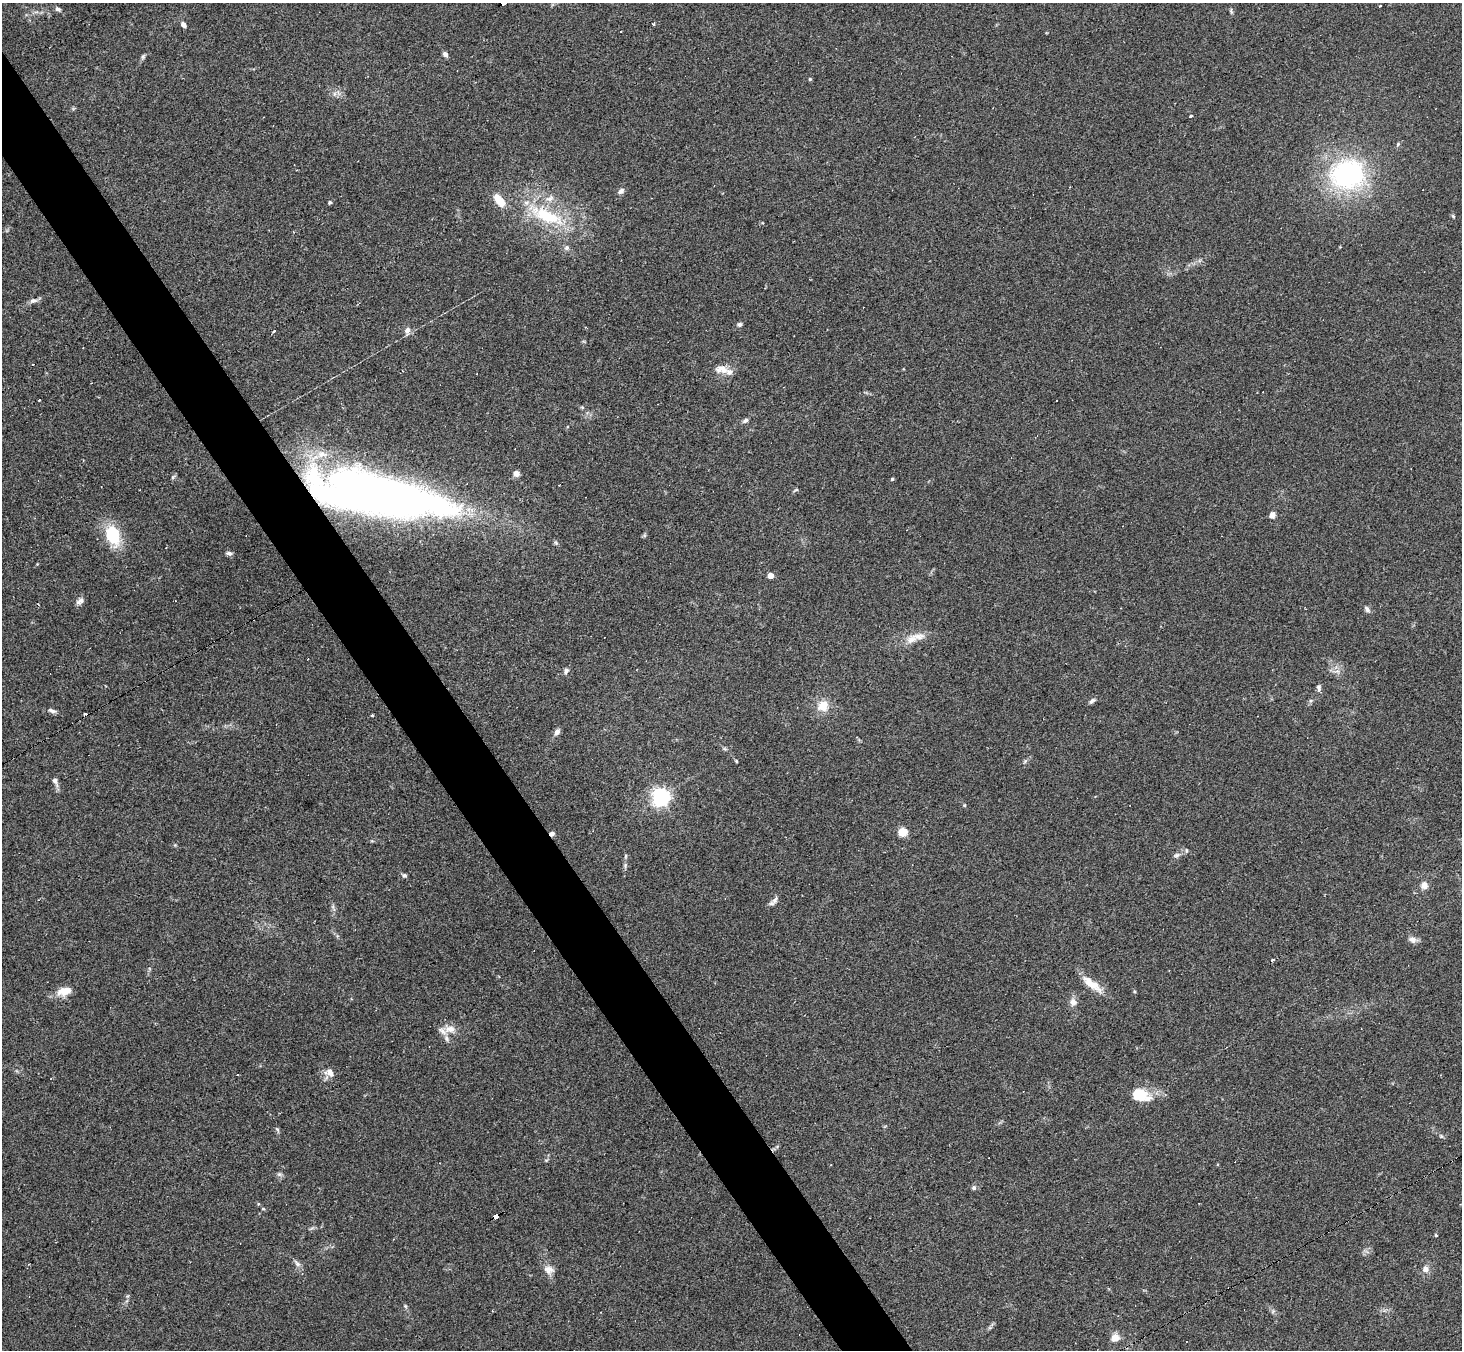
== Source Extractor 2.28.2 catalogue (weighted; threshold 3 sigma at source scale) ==
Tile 11 of 4 x 4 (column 3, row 3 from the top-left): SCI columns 2923-4382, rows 1639-2986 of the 5843 x 5835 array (HDU 1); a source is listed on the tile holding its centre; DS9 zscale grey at full resolution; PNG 1464 x 1352 px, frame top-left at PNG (2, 3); no overlay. Shown black and unused: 5% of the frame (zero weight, under 2 of 3 exposures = <1% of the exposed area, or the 3 px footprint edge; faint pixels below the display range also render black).
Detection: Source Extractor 2.28.2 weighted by HDU 2 'WHT'; one run over the whole footprint, this tile lists its part. Background 0.101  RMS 0.0084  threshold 0.0379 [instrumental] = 3 sigma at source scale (4.5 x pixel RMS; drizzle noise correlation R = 1.50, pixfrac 1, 0.05/0.05 arcsec/px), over >= 5 px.
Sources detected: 92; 1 inside a brighter object's white glare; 9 cosmic-ray / hot-pixel residue — not listed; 6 inside a brighter listed object's ellipse — not listed separately; the other 76 listed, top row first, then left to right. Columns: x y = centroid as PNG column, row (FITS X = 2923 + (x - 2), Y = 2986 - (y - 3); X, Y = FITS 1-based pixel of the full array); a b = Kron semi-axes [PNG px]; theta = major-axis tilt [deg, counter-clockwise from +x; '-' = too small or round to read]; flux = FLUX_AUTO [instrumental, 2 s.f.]
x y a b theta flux
58 9 8 6 -23 2.1
1231 10 8 4 -89 1.8
654 24 5 3 - 1.1
183 25 7 5 -53 3.3
445 54 7 5 -57 2.6
143 57 8 5 63 1.6
810 79 4 4 - 0.95
1191 116 3 3 - 18
1398 144 5 4 - 1.1
1347 174 33 27 5 140
621 191 9 6 37 2.9
330 202 4 4 - 1.5
547 216 56 18 -23 57
1453 216 6 4 -45 1
567 248 7 7 - 2.5
33 301 11 6 12 3.1
739 324 7 5 13 1.9
274 331 3 3 - 5.3
407 331 10 7 79 4
33 364 3 2 - 1.5
721 369 18 11 -6 8.5
39 400 3 3 - 2.6
745 421 8 5 33 2.2
516 473 7 6 - 4.9
892 479 4 3 - 1.1
796 490 8 3 29 0.93
382 493 144 37 -12 660
1272 515 5 5 - 5.7
113 535 20 14 -70 37
229 553 8 5 -17 2.3
770 575 4 4 - 11
80 601 10 7 38 3.4
1367 609 8 5 -50 2.5
918 636 21 9 2 8.7
566 671 8 6 72 2.4
1337 671 7 4 -18 2.2
1319 687 9 6 -83 2.3
1311 700 6 4 19 1.2
1092 701 10 4 44 2.1
823 706 13 11 42 13
52 711 11 5 -22 2.7
372 715 3 3 - 2.5
557 732 7 6 - 4
725 749 6 4 -18 1.2
736 761 4 3 - 0.77
1025 761 7 4 45 1.4
55 781 9 6 -67 2.9
661 797 6 6 - 390
964 805 4 4 - 0.9
903 832 5 5 - 45
1177 855 9 6 29 2.7
626 856 6 4 88 1
404 875 6 5 - 1.6
1424 885 9 8 - 4.7
775 900 13 6 48 3.4
1412 939 11 7 -28 4
1272 960 4 3 - 4.2
1091 984 31 9 -37 14
64 991 18 10 14 11
1073 1002 10 8 -77 4.7
450 1029 19 10 9 8.8
330 1073 13 8 -57 6.2
1140 1095 19 12 -12 24
277 1129 8 4 -54 1.3
1441 1136 7 4 -45 1.3
279 1174 7 5 -43 1.7
974 1188 7 6 - 1.7
263 1209 5 3 - 0.79
496 1217 5 4 - 57
1436 1235 4 3 - 0.99
297 1263 12 6 -50 3.1
1425 1269 9 8 - 4.4
549 1270 15 11 -19 6
405 1306 5 4 - 1
1273 1311 6 4 72 1.2
1115 1338 5 5 - 23
Overlapping masked pixels (flux is a lower limit): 2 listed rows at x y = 382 493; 496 1217